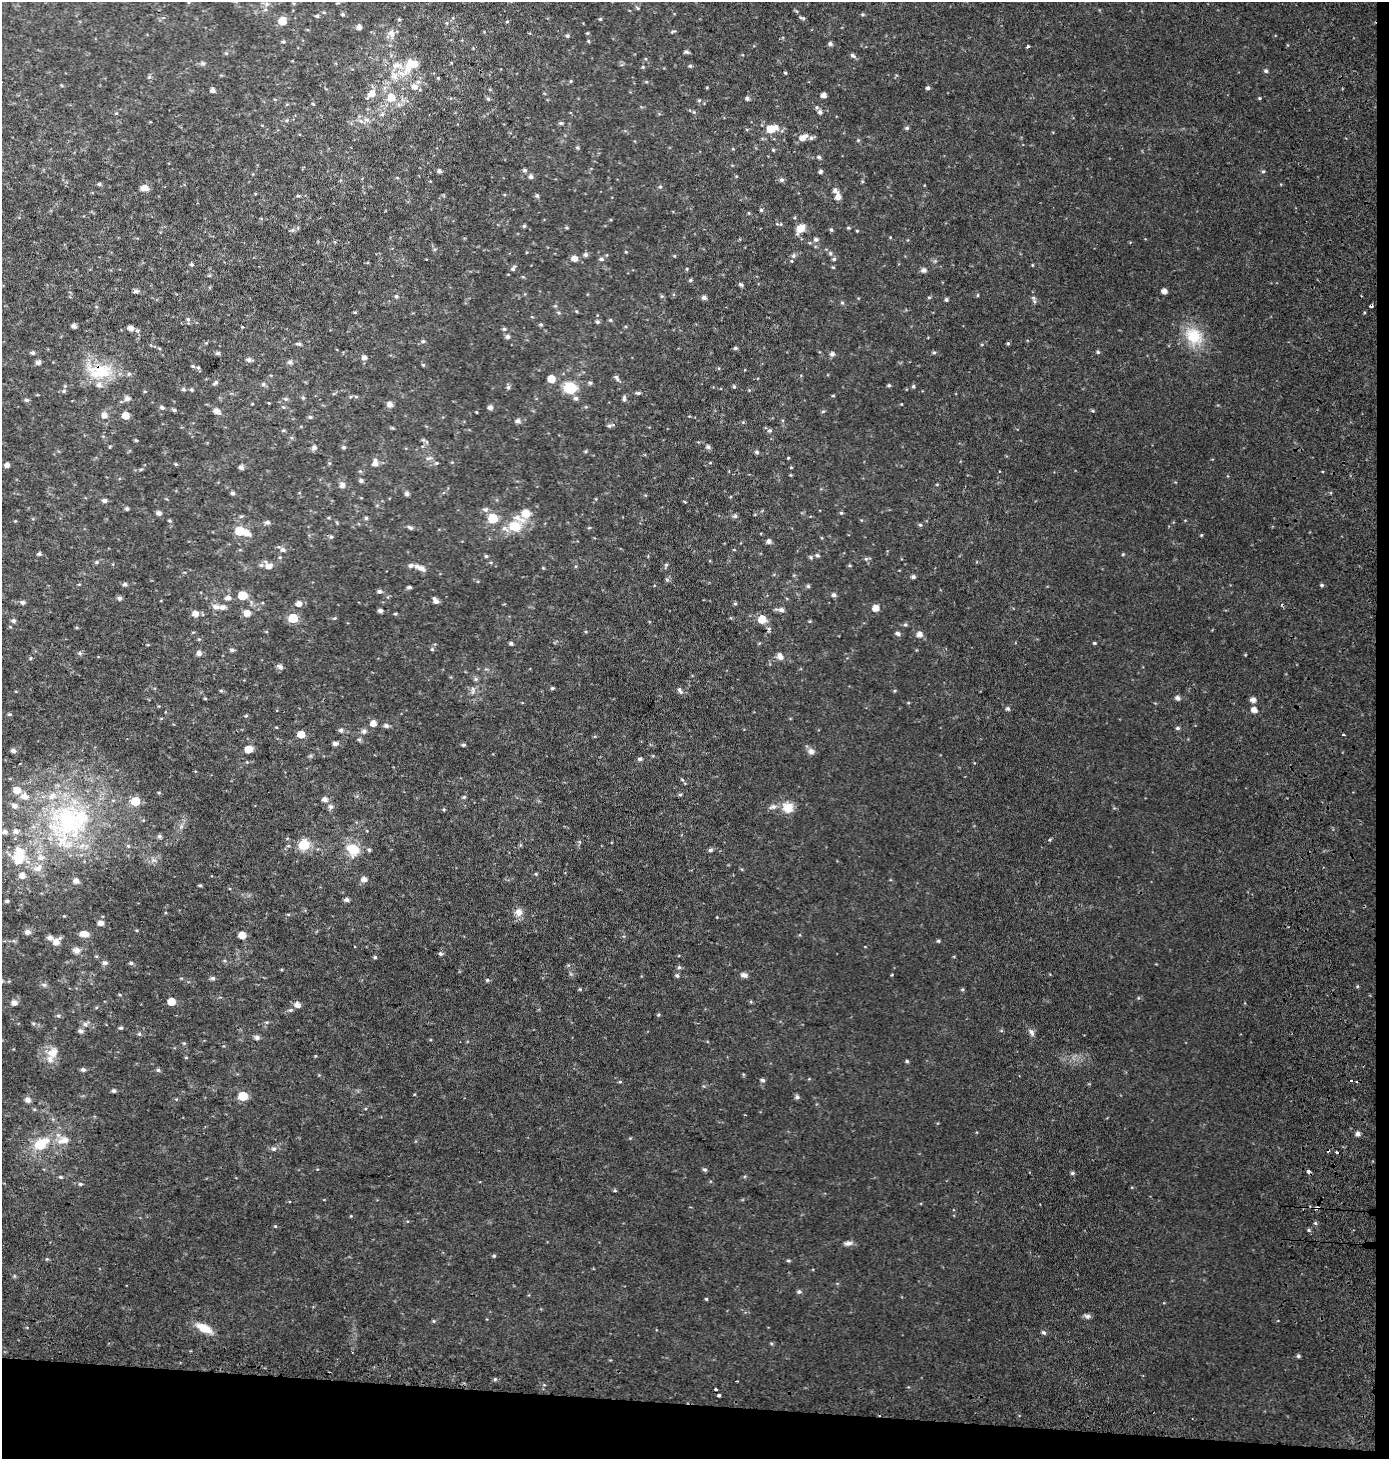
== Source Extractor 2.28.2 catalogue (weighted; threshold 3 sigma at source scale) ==
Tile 9 of 3 x 3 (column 3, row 3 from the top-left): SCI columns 3107-4493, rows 63-1519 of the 4819 x 4478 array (HDU 1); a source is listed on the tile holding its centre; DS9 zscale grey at full resolution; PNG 1391 x 1461 px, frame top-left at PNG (2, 2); no overlay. Shown black and unused: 5% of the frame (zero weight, under 2 of 3 exposures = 6% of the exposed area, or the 3 px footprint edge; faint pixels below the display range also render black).
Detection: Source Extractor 2.28.2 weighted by HDU 2 'WHT'; one run over the whole footprint, this tile lists its part. Background 0.0305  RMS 0.008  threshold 0.0359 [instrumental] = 3 sigma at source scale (4.5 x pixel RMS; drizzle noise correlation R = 1.50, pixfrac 1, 0.0396/0.0396 arcsec/px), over >= 5 px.
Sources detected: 442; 1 inside a brighter object's white glare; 7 cosmic-ray / hot-pixel residue — not listed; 24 inside a brighter listed object's ellipse — not listed separately; the other 410 listed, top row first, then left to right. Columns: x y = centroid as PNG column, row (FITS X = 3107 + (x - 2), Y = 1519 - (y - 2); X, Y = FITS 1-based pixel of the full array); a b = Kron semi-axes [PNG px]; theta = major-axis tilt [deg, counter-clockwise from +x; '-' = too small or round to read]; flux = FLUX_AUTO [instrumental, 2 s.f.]
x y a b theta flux
267 4 7 6 - 2.1
637 8 7 3 -45 0.95
343 14 5 4 - 1.2
863 14 6 4 -1 1.1
317 16 5 4 - 1.2
802 18 7 4 -13 1.3
399 19 5 4 - 1
600 19 4 4 - 0.95
282 21 6 6 - 14
507 22 5 3 - 0.81
447 23 5 3 - 0.82
359 27 5 4 - 3.5
673 32 8 3 22 1
587 33 4 4 - 0.83
391 34 12 9 -70 4.8
567 36 5 5 - 1.4
588 41 5 4 - 0.85
283 42 5 4 - 1
830 44 5 4 - 2.3
1028 46 3 3 - 2.5
687 52 6 5 - 1.6
226 53 5 4 - 0.93
853 56 9 5 -33 1.9
203 63 7 5 -2 1.7
690 66 5 4 - 1.1
643 67 5 4 - 0.82
1266 71 5 5 - 1.5
402 73 25 10 18 15
785 73 4 3 - 0.87
149 77 6 4 45 1.2
438 78 4 4 - 0.67
571 81 5 4 - 0.92
61 85 5 3 - 0.69
414 86 11 9 -13 4.8
928 88 5 5 - 1.7
213 90 5 4 - 3.2
371 94 9 7 44 7.4
823 95 4 4 - 4.4
391 97 7 7 - 12
747 98 5 4 - 1.9
1259 98 4 4 - 0.85
488 99 5 5 - 1.2
699 100 5 4 - 0.99
313 104 5 3 - 0.64
694 112 5 3 - 0.87
820 112 6 6 - 2.9
116 113 5 4 - 0.88
382 114 6 5 - 1.6
367 120 8 6 19 3
561 123 6 5 - 1.3
907 128 5 5 - 1.5
771 129 13 8 14 13
802 138 6 6 - 4.7
811 138 6 6 - 1.8
858 140 5 4 - 0.86
577 148 5 4 - 0.98
773 150 5 4 - 0.91
819 157 5 5 - 1.4
525 170 6 5 - 1.6
439 171 5 5 - 2
820 171 5 4 - 1.7
1263 171 5 4 - 1
531 177 6 5 - 2.2
782 180 6 5 - 2.2
99 184 5 4 - 1.5
660 187 6 5 - 1.3
144 188 9 6 0 5.5
835 190 9 7 -49 2.9
298 196 5 4 - 1.1
537 196 6 4 -19 1.1
838 197 6 5 - 5.1
761 210 5 5 - 1.1
524 226 4 4 - 1.2
567 228 6 3 0 0.86
848 228 5 4 - 0.88
800 229 12 8 49 9.2
292 230 6 5 - 1.7
831 230 5 4 - 1.2
857 231 4 3 - 0.72
816 239 7 6 - 2.3
435 249 6 5 - 1.2
626 252 4 3 - 0.67
830 253 5 5 - 1.2
585 255 6 5 - 2.1
793 256 6 6 - 2.1
574 259 6 5 - 5.4
601 259 7 4 -9 1.7
834 259 5 5 - 1.2
191 264 5 5 - 1.2
1032 265 4 4 - 0.68
833 267 4 4 - 0.8
513 268 9 5 50 2
687 269 4 4 - 0.82
924 270 7 6 - 2.6
209 275 5 4 - 0.98
690 280 5 4 - 1.2
741 284 6 4 -25 1.7
136 291 5 4 - 2.5
1164 291 5 4 - 4.5
978 295 5 3 - 0.81
396 296 5 5 - 1.5
662 296 5 5 - 1.2
704 297 6 5 - 2.6
929 297 5 3 - 0.84
946 300 4 4 - 1.4
1034 301 9 4 -67 1.6
842 303 5 5 - 1.1
355 312 5 4 - 0.78
188 319 7 5 -68 1.6
610 320 4 4 - 0.87
597 322 5 4 - 1.5
541 324 5 4 - 1.2
74 326 4 4 - 3
242 327 4 3 - 0.6
130 328 5 5 - 4
504 329 5 5 - 1.2
137 331 6 6 - 1.6
1194 336 25 20 -41 27
507 337 6 5 - 2.5
423 341 6 5 - 1.4
206 343 6 3 18 0.83
1008 343 5 4 - 1
299 344 6 5 - 1.6
735 348 5 4 - 1.5
934 352 5 4 - 1.1
1098 352 5 4 - 1.3
33 353 5 5 - 1.5
218 353 5 5 - 1.8
832 354 5 5 - 2.8
364 357 6 5 - 3.3
249 360 7 5 -7 2.2
38 362 5 5 - 2.8
290 362 7 5 -14 2.2
423 365 5 4 - 0.89
193 366 5 4 - 1
198 368 6 4 -67 1.2
99 371 41 21 -2 33
616 378 9 5 -55 2.1
551 379 5 5 - 11
216 383 7 4 41 1.7
590 383 5 5 - 1.3
263 384 5 5 - 1.6
889 385 4 4 - 1.1
65 386 5 5 - 0.94
734 386 5 4 - 1.1
913 386 5 4 - 1.1
508 387 6 5 - 1.5
570 388 10 9 - 27
183 389 5 5 - 1.4
191 390 5 4 - 1.2
64 391 6 5 - 1.3
638 393 6 4 -6 1.6
833 396 5 3 - 0.76
127 398 7 6 - 3.3
303 398 5 5 - 1.2
576 398 7 6 - 2.2
286 399 7 5 -15 1.6
624 399 8 5 -84 1.8
27 400 6 5 - 1.5
269 403 4 3 - 0.59
252 404 4 3 - 0.58
390 404 6 5 - 4.3
901 404 4 3 - 0.46
490 407 5 5 - 3.2
162 408 6 5 - 1.8
174 410 6 4 -9 1.4
217 411 7 5 -27 4.7
823 411 5 3 - 0.86
1093 411 5 3 - 0.86
476 412 4 2 - 0.56
104 415 6 6 - 4.2
125 415 5 5 - 11
310 417 6 4 -2 1.4
518 421 6 5 - 2.8
610 425 11 5 19 1.8
283 430 5 4 - 0.98
770 430 6 6 - 1.5
136 440 5 4 - 0.97
427 442 6 4 -71 1.1
314 447 6 5 - 2.8
344 447 5 5 - 1.3
708 447 6 5 - 2.1
586 451 5 4 - 0.94
757 452 5 4 - 1.6
429 458 10 6 11 2.4
788 458 4 3 - 0.6
329 463 5 3 - 0.91
375 463 9 6 77 4.7
437 463 5 4 - 1
710 463 4 3 - 0.62
176 464 5 4 - 0.92
7 465 5 4 - 3.6
241 467 6 5 - 2.3
791 467 4 3 - 0.65
141 469 6 3 19 0.94
360 471 5 4 - 0.93
361 481 4 4 - 2.2
342 485 6 6 - 3.9
233 493 5 4 - 1.5
407 494 5 4 - 2.5
105 501 6 5 - 2.3
685 502 5 3 - 0.64
127 509 4 4 - 1.7
485 509 9 7 -9 2.4
159 513 6 5 - 2.7
526 513 11 11 - 9.4
841 513 4 4 - 1.1
735 516 6 5 - 1.7
366 518 5 5 - 1.3
493 518 6 6 - 24
267 522 6 5 - 2.1
920 525 5 4 - 1.1
515 526 12 9 1 18
410 527 8 5 -29 1.8
589 528 5 3 - 0.7
240 531 6 5 - 26
246 533 8 5 -26 6.4
1201 535 4 4 - 0.8
331 537 5 5 - 1.4
769 541 5 5 - 3
283 550 7 5 -15 2.4
734 550 4 3 - 0.55
39 554 5 4 - 1.6
1123 554 4 3 - 0.75
817 555 6 5 - 1.5
486 556 5 4 - 1.3
811 557 6 5 - 1.3
866 559 6 5 - 1.5
96 562 6 5 - 1.2
261 565 7 6 - 2
666 565 6 5 - 1.3
850 565 5 3 - 0.9
269 566 7 6 - 4.7
411 566 9 6 2 2.5
421 568 8 7 - 4
543 568 4 4 - 0.72
913 577 5 4 - 2.1
667 579 6 5 - 1.4
125 584 6 5 - 1.8
1322 585 5 4 - 1.2
808 586 5 5 - 1.3
409 587 4 4 - 1.9
379 591 5 4 - 2.4
243 595 6 5 - 23
834 595 5 5 - 2.2
119 598 6 5 - 2
228 598 7 5 -5 3.3
435 601 7 5 -55 3.5
22 602 6 5 - 2.2
298 604 7 6 - 4.3
735 604 5 4 - 1.1
216 607 11 7 -14 4.2
875 608 5 5 - 7.8
380 610 4 4 - 2.8
781 610 7 6 - 3.5
247 613 6 5 - 7.5
195 614 6 5 - 5.7
395 614 5 3 - 0.97
293 618 6 5 - 31
334 618 5 4 - 0.96
762 619 6 6 - 17
13 621 6 5 - 2.1
810 621 5 3 - 0.74
905 625 6 5 - 1.3
769 629 5 5 - 2.2
898 633 6 4 -23 2.2
919 634 6 6 - 4.6
199 639 4 4 - 0.86
511 643 4 4 - 1.7
1094 643 4 3 - 0.95
432 649 5 5 - 1.2
232 650 6 5 - 1.9
80 653 6 5 - 1.4
199 653 5 5 - 3.7
780 656 9 7 -66 4.2
31 658 5 3 - 0.7
280 667 6 5 - 3.3
552 688 5 4 - 1.2
221 690 6 4 -1 0.96
473 690 13 6 87 3.5
680 690 9 5 -56 2.4
205 698 4 3 - 0.8
1178 698 6 5 - 2.9
1253 700 5 5 - 4.5
1008 709 6 5 - 1.6
1254 710 6 5 - 5
9 714 5 4 - 1.2
246 716 5 4 - 0.93
373 723 5 5 - 5.5
386 726 6 5 - 2.5
276 727 4 3 - 0.57
1177 728 6 4 2 1.4
341 730 6 5 - 2.1
364 731 7 6 - 2.3
301 734 5 5 - 11
1343 735 4 2 - 0.76
359 739 6 5 - 1.5
335 744 6 4 2 2.7
463 745 4 4 - 1.3
249 749 6 5 - 12
13 751 6 5 - 2.8
811 751 9 8 - 3.5
640 759 6 5 - 1.7
247 762 4 4 - 0.77
17 790 7 6 - 9.1
159 793 4 4 - 0.85
680 794 5 4 - 1.2
464 797 5 4 - 1.2
325 799 6 5 - 3.9
135 801 6 6 - 21
331 807 7 7 - 2.6
773 807 11 7 16 3.4
788 807 14 13 - 11
444 810 4 4 - 0.87
68 823 69 58 52 180
5 832 7 6 - 2.8
159 836 5 5 - 1.6
1050 839 4 3 - 0.92
304 845 6 6 - 43
353 849 16 12 -33 18
369 850 5 4 - 1.3
710 850 5 5 - 1.8
153 860 8 5 0 2.3
536 874 5 4 - 0.92
22 876 7 6 - 5.3
364 879 6 5 - 4.2
200 885 5 4 - 0.98
346 900 5 4 - 2.5
7 901 5 4 - 1.4
518 912 11 10 - 5.5
717 917 3 3 - 0.51
101 923 5 4 - 4.7
27 932 6 6 - 3.6
84 934 8 5 -2 8
242 935 5 5 - 10
50 938 6 5 - 3.5
938 941 5 4 - 1.1
56 942 6 6 - 5.9
76 950 9 8 - 3.7
441 954 5 5 - 1.7
375 957 5 4 - 1
105 963 7 6 - 2.2
131 963 5 4 - 1.4
679 967 5 5 - 1.5
744 975 9 6 -9 3
892 975 3 2 - 1.2
677 976 5 5 - 1.7
212 978 6 5 - 1.9
487 980 6 5 - 1.2
44 985 6 6 - 1.7
580 989 5 4 - 0.84
962 989 5 4 - 1
171 1001 5 5 - 13
14 1003 5 5 - 4.2
297 1005 6 6 - 4.4
291 1010 6 5 - 1.4
58 1015 6 4 19 1.4
658 1015 5 4 - 0.94
267 1022 5 3 - 0.96
33 1023 6 4 -18 1.1
85 1024 9 7 24 3.1
121 1028 5 4 - 1.4
1032 1033 11 6 -68 3
139 1034 5 5 - 1.3
257 1037 6 5 - 2.6
184 1043 5 5 - 1
53 1053 16 13 43 10
186 1058 5 3 - 0.69
907 1061 4 4 - 1.2
83 1070 6 5 - 2
158 1070 6 5 - 1.5
763 1080 5 5 - 1.9
1351 1081 3 3 - 2.6
620 1082 5 3 - 0.85
114 1091 5 4 - 1.5
243 1096 6 5 - 23
797 1097 6 6 - 2
28 1100 6 6 - 3.8
1358 1134 5 5 - 3.3
46 1140 8 7 - 5.2
64 1140 17 9 16 8.6
40 1144 7 6 - 32
274 1149 7 6 - 2.2
1337 1152 4 2 - 0.89
705 1170 5 4 - 1.5
1309 1172 4 3 - 4
1072 1173 4 4 - 1.6
61 1177 5 4 - 1.1
80 1184 6 5 - 1.4
615 1190 5 4 - 0.95
351 1216 4 3 - 0.64
1315 1223 5 4 - 1
275 1226 5 4 - 0.77
1309 1230 6 4 -89 0.97
848 1243 12 6 3 3.1
494 1256 5 4 - 1
47 1259 5 4 - 0.85
788 1261 6 3 0 0.97
14 1276 6 3 72 0.84
799 1291 6 5 - 1.7
706 1299 4 3 - 0.81
1087 1316 8 6 -15 2.3
434 1321 5 5 - 0.97
204 1328 19 8 -27 14
1044 1333 5 4 - 1.8
771 1343 5 3 - 0.85
1298 1356 5 4 - 1.5
495 1379 5 4 - 1
715 1389 3 3 - 1.7
718 1395 4 3 - 5.8
Overlapping masked pixels (flux is a lower limit): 2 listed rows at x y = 99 371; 1309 1172
Isophote crosses this tile's border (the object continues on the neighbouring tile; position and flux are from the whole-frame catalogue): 1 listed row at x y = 14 1003